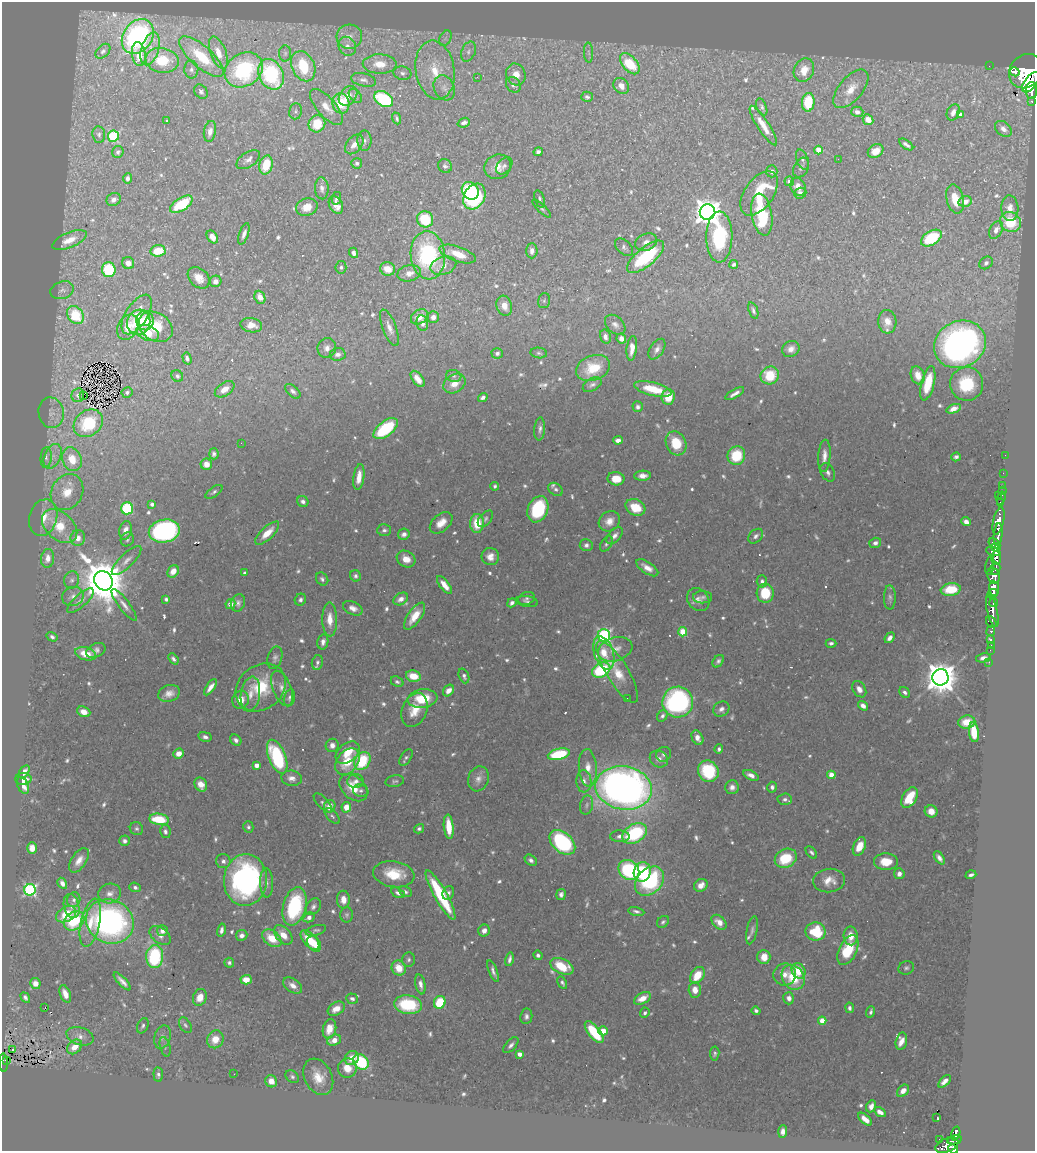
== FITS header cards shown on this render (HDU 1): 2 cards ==
NAXIS1  =                 1033
NAXIS2  =                 1149

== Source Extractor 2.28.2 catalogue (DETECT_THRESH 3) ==
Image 1033 x 1149 px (HDU 1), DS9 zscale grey, 1 PNG px = 1 image px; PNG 1037 x 1153 px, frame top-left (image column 1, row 1149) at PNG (2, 2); each listed source drawn as its Kron ellipse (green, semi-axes under 4 px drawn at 4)
Background 0.644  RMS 0.018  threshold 0.0528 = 3 sigma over >= 5 px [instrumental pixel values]
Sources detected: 777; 2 with non-positive FLUX_AUTO (blend fragments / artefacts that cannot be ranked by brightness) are neither listed nor drawn; of the other 775, the 500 brightest by FLUX_AUTO listed and drawn (275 fainter detections omitted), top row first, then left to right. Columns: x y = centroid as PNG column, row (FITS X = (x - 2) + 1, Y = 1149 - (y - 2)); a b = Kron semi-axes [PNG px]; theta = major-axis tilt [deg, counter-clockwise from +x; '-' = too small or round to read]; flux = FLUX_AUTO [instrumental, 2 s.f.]
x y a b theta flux
138 36 19 14 54 240
349 37 13 12 - 14
445 38 8 5 58 4.1
347 46 10 8 -56 8.1
150 49 17 8 73 14
103 51 9 6 44 3.5
468 52 10 7 67 6
589 52 10 4 -88 3.7
218 53 17 8 -69 17
285 53 8 6 89 3.4
139 54 12 7 -81 29
201 57 28 10 -41 56
162 60 17 12 -11 50
380 64 17 9 -2 24
630 64 12 7 -49 63
303 66 16 11 -65 60
989 66 2 2 - 14
191 70 9 7 -87 4.8
244 70 20 16 34 150
435 70 30 19 -81 49
804 70 12 10 64 21
1026 71 18 15 49 13000
1015 72 5 4 - 750
402 73 9 6 -10 4.5
271 74 16 12 -65 140
516 75 11 9 -67 15
477 77 3 2 - 5.2
364 80 12 6 -13 5.2
1031 82 12 6 52 5600
513 85 8 7 - 4.2
621 86 9 7 -47 10
444 88 13 10 -63 8.6
851 89 23 11 50 20
1031 90 8 5 -89 3600
201 92 8 6 -51 4.2
348 96 11 8 50 12
355 96 8 5 -51 3.2
587 97 6 5 - 3.2
384 99 10 7 -32 91
1032 101 3 3 - 180
808 102 9 6 84 50
341 103 10 8 -79 47
326 107 22 9 -48 17
762 107 9 5 -68 3.2
296 111 8 6 81 3.1
857 112 6 5 - 6.5
953 112 8 6 65 6.2
960 114 4 3 - 5.4
397 118 6 4 -70 2.8
166 120 3 3 - 4.3
868 120 5 5 - 16
464 123 6 4 21 4.8
317 124 9 8 - 37
763 126 23 6 -57 19
1003 129 9 6 -43 6.4
210 131 10 6 80 9.3
99 134 8 6 -83 3.5
113 136 5 5 - 130
364 141 10 7 -89 4.5
354 144 11 7 51 8.8
906 145 8 3 -36 4.3
818 150 4 4 - 34
876 151 8 6 32 16
118 152 6 5 - 3.1
538 152 4 4 - 4.3
838 159 2 2 - 22
248 160 13 7 32 6.9
802 160 11 5 -70 3.8
357 163 5 5 - 3.8
266 165 10 6 78 43
445 166 7 6 - 3.8
504 166 10 6 48 4.7
498 167 14 12 26 16
801 168 10 7 61 4.4
772 171 6 5 - 4.5
128 178 5 4 - 4.4
789 181 5 4 - 6.3
798 187 9 7 -63 13
322 188 11 7 -86 6.4
470 191 9 8 - 91
759 193 25 14 55 69
800 193 6 5 - 5.4
474 197 13 10 60 180
336 198 6 4 77 3
540 199 9 5 -72 3.1
955 199 15 8 -76 25
114 200 7 6 - 6.1
965 201 7 5 13 12
181 204 13 6 33 75
336 205 9 6 -61 15
307 207 11 8 19 19
542 208 12 4 -44 2.9
1010 208 13 8 -86 11
708 212 8 8 - 1600
762 215 21 10 -81 81
425 219 8 8 - 63
1010 222 11 9 -31 52
996 230 9 6 61 7.4
244 234 11 4 71 6.2
212 237 7 5 -56 11
719 237 25 13 90 110
931 238 11 7 32 78
69 240 18 7 23 17
646 242 11 8 22 8.3
624 247 10 6 -44 4.2
158 251 7 6 - 37
532 251 7 5 88 6.5
354 253 5 4 - 5.1
458 254 19 7 -19 31
428 255 24 17 -85 180
646 257 23 9 40 100
128 263 6 6 - 8.8
986 263 7 6 - 4.6
734 264 4 3 - 2.9
443 266 13 9 18 12
341 267 6 5 - 2.8
388 269 7 6 - 23
109 270 7 7 - 73
409 273 12 8 12 14
199 278 12 9 -43 15
215 281 6 5 - 7.9
62 290 12 8 19 5.6
260 297 6 5 - 14
544 301 7 5 75 2.9
504 306 10 7 -73 14
753 310 9 4 -72 3.7
137 314 22 11 57 24
75 315 10 7 -52 56
419 317 9 6 35 16
433 317 6 5 - 7.9
145 320 10 9 - 21
139 322 13 11 64 22
887 322 12 9 -86 12
422 323 8 5 -78 7.3
251 325 11 7 -8 15
615 325 11 8 -43 6.4
128 327 13 10 61 26
156 327 18 14 -33 46
390 328 19 7 -69 9.4
148 333 12 7 -24 29
605 337 7 5 -74 6.3
621 339 5 4 - 6
960 344 27 23 27 560
327 348 10 9 - 8.3
632 348 12 5 84 12
657 349 11 6 56 6.5
791 349 9 7 32 8.6
497 353 6 5 - 4
539 353 8 5 -8 3.1
338 354 8 6 8 6.1
187 358 6 4 -73 4.6
593 368 17 12 21 43
770 375 9 8 - 42
918 375 9 6 -70 14
177 376 6 5 - 3.3
454 376 8 6 -15 3.3
418 379 9 5 -53 12
928 383 18 6 76 37
454 384 12 9 33 17
967 384 17 16 - 62
592 385 10 6 31 4.6
225 389 11 6 34 12
653 389 19 6 -14 37
293 391 9 5 -42 4.4
127 392 5 5 - 3.9
735 394 10 4 31 6.4
78 395 7 6 - 3.6
83 395 3 2 - 43
668 397 8 6 84 26
483 398 5 4 - 4.3
638 407 5 5 - 4
954 409 8 4 19 9.9
51 413 15 12 -77 12
88 423 16 12 39 53
386 429 14 7 38 98
540 429 11 5 85 5
618 440 5 4 - 7.5
241 443 2 2 - 3.2
676 443 12 10 -65 38
214 454 5 4 - 3.7
1005 455 2 2 - 13
53 456 13 8 65 11
736 456 9 8 - 56
824 456 16 6 86 10
956 457 5 4 - 3.4
46 458 10 5 86 4.5
72 459 12 9 -70 32
206 464 5 5 - 11
828 473 10 6 -61 4.8
1003 473 2 2 - 15
643 476 8 5 2 10
359 477 13 5 82 16
616 479 8 6 -10 23
1002 485 2 2 - 15
495 486 4 4 - 3.5
556 489 8 6 -36 3.5
1002 491 2 2 - 19
67 492 19 15 60 31
214 492 10 5 35 3.5
998 495 3 2 - 97
1001 498 6 3 72 42
303 502 6 5 - 5.1
1001 502 3 2 - 33
152 504 3 3 - 5
635 507 10 8 -27 30
127 508 6 6 - 86
538 509 13 10 67 89
43 518 18 14 73 25
485 519 10 5 49 3.3
609 521 11 9 37 12
999 521 14 5 77 2300
966 522 5 4 - 8
441 523 13 8 42 15
477 523 9 7 89 37
60 526 20 13 -41 41
126 530 9 6 77 11
384 530 7 6 - 3.7
164 531 15 11 11 290
267 533 15 6 43 18
404 534 6 5 - 6.4
998 534 11 4 84 1800
615 536 10 6 48 6.1
756 536 8 6 43 4.7
78 538 8 7 - 11
127 539 7 6 - 3.2
875 543 6 5 - 4.2
994 543 6 3 -32 470
606 544 8 5 57 3
586 545 6 6 - 4.2
996 547 4 3 - 400
993 552 8 4 -17 850
490 556 9 8 - 11
48 558 9 6 83 12
996 558 7 5 88 900
406 559 10 7 -31 13
127 561 19 6 44 9.1
990 565 9 3 80 300
647 568 12 6 -34 12
995 569 6 5 - 660
173 571 6 5 - 14
244 573 3 3 - 3
355 576 6 5 - 3.5
993 576 8 6 -73 1600
322 579 7 5 -52 3.5
72 580 9 7 74 4.5
103 581 10 8 -57 6600
762 581 6 5 - 3.8
444 585 10 4 -52 13
994 588 7 5 -85 3200
951 589 10 6 9 38
765 593 9 8 - 44
993 594 6 4 26 1700
73 596 11 9 19 7
703 597 9 6 -2 4.2
527 598 9 6 16 3.5
890 598 12 6 -89 4.4
166 599 4 4 - 3.1
401 599 8 5 32 7.3
300 600 6 5 - 3.8
698 600 12 10 -48 9.9
80 601 17 6 43 7.6
527 602 11 5 -9 3.7
994 602 4 3 - 520
238 603 9 7 68 4.6
512 603 5 4 - 4.7
230 604 5 4 - 8.3
124 605 19 5 -53 7.6
353 608 10 6 -25 7.7
992 611 17 5 -77 2500
415 616 16 6 55 20
330 619 17 7 -89 16
991 622 6 5 - 440
991 631 5 3 - 200
683 632 4 4 - 48
604 636 6 6 - 280
52 637 6 4 -33 3.1
890 638 6 4 51 6.2
991 640 4 3 - 92
323 642 8 5 78 5.6
831 643 5 4 - 3.1
991 645 2 2 - 17
615 649 18 11 17 15
96 650 10 6 25 5.6
990 650 2 2 - 15
604 653 17 9 -71 20
86 654 11 6 -16 21
275 658 11 7 74 5
983 658 7 4 13 5.3
173 659 6 4 -50 3.7
718 661 7 5 54 3.7
317 662 7 5 77 3.8
989 662 2 2 - 9.2
601 670 10 7 29 88
617 672 35 11 -59 36
413 676 7 5 -13 24
464 676 8 5 -68 4.3
940 677 8 8 - 2700
397 682 7 5 -23 3.2
210 687 9 4 54 8.7
261 687 27 22 39 61
282 688 19 9 -68 11
859 689 9 6 -57 8.2
448 690 6 5 - 8.9
905 692 6 5 - 4
169 693 11 8 19 10
250 694 18 9 81 14
289 698 9 5 76 3.6
627 698 2 2 - 2.9
423 699 15 9 6 41
240 700 9 8 - 15
678 702 15 15 - 240
863 706 5 4 - 6.8
721 709 8 7 - 5.8
414 710 18 12 67 22
84 712 7 5 -25 14
662 716 6 4 55 3.7
967 722 8 6 8 22
974 732 10 5 -82 37
205 737 7 4 -11 4.8
697 738 8 5 -62 8.4
236 740 6 5 - 4.7
332 745 7 6 - 6.7
719 749 5 4 - 3.1
348 753 13 9 39 24
179 754 5 5 - 12
559 754 11 5 13 77
664 754 7 7 - 3.9
277 757 18 8 -68 120
406 757 9 5 55 3.4
659 759 9 8 - 8.1
362 761 9 7 55 72
347 762 15 10 52 32
256 765 4 4 - 11
588 768 19 9 -86 17
708 771 11 10 - 68
24 772 7 4 58 5.8
751 775 8 4 -25 6.9
831 775 4 4 - 22
292 778 10 7 -9 8.3
23 779 8 6 1 7.9
478 779 13 10 70 9
356 781 8 7 - 6.3
395 781 9 5 10 3.1
584 781 11 7 -87 8
201 784 7 6 - 12
23 786 9 5 -66 7.8
732 787 7 6 - 6.2
772 787 5 5 - 3.8
353 788 16 11 -42 27
624 788 28 21 -10 870
361 791 8 6 -21 3.8
909 797 11 7 61 43
785 799 7 5 3 4.5
323 803 12 5 -47 3.6
587 805 9 6 76 4
330 806 6 5 - 13
346 807 5 4 - 19
931 811 6 6 - 14
332 816 9 5 -46 2.9
159 819 10 5 -8 54
248 827 6 5 - 2.9
449 827 12 5 -84 29
136 829 7 6 - 3
419 829 5 4 - 3
165 831 6 5 - 3.3
634 833 13 9 30 110
620 836 10 6 0 6.2
124 841 5 5 - 4.6
562 842 15 9 -41 190
859 846 10 6 68 21
32 848 6 5 - 12
811 852 7 4 -50 3
786 858 11 9 26 54
939 858 7 4 -55 5.4
79 860 14 7 56 11
531 860 7 5 -39 4.1
223 861 7 7 - 4.9
886 862 12 8 -1 26
629 870 11 9 -42 120
642 872 10 8 71 100
394 874 21 13 -8 37
899 874 5 5 - 6.6
971 875 5 3 - 3.9
245 880 26 21 85 300
650 881 17 12 46 130
829 881 16 11 6 17
62 883 6 4 -61 5.8
266 883 15 6 -88 6.3
701 885 7 6 - 11
135 887 6 4 -21 3.4
30 890 6 5 - 230
405 892 7 5 -28 3.4
398 893 7 4 -29 4.2
448 893 7 5 71 3.9
110 894 11 10 - 9.1
561 894 5 4 - 4.6
441 895 28 6 -61 100
74 900 7 6 - 4.6
343 900 9 6 -90 12
72 906 12 7 -75 8.2
295 906 19 11 75 120
313 907 9 6 51 4.9
636 911 8 4 -12 3.6
66 914 11 7 29 39
347 915 7 6 - 3
309 917 6 4 30 7.1
74 921 11 8 38 76
110 922 24 21 -26 370
663 922 7 5 43 2.9
719 922 9 6 -43 9.8
90 923 24 9 78 28
221 930 7 4 77 5.3
316 930 10 5 14 3.3
752 930 14 5 79 4.6
162 931 5 5 - 6.7
484 931 6 5 - 8.1
815 932 10 9 - 61
242 935 6 5 - 6.6
283 935 11 7 -49 16
160 936 12 7 -36 8.1
851 936 9 7 -88 15
272 938 11 7 -39 28
310 940 12 6 -47 35
314 944 8 6 -54 29
848 950 16 8 65 57
538 955 5 4 - 3.8
155 956 11 8 88 120
764 957 7 6 - 19
509 959 7 3 78 4
409 960 7 6 - 3.3
229 963 5 5 - 3.6
562 966 12 7 -25 36
399 968 8 7 - 23
906 968 8 6 20 3.4
493 971 11 3 -68 4.9
799 971 8 6 -56 27
697 975 9 6 54 29
785 975 11 11 - 13
793 977 13 10 -56 44
246 980 5 4 - 18
122 981 11 4 -47 7.2
35 983 5 5 - 11
562 983 7 4 -63 2.9
420 984 10 5 -79 6.6
293 985 10 6 -35 8.1
695 990 7 6 - 12
65 994 9 5 -68 11
25 997 5 4 - 3.8
200 997 8 6 67 15
642 998 9 5 28 16
789 998 6 5 - 7.5
352 999 6 5 - 3.7
440 1002 6 5 - 53
408 1005 14 9 -8 76
45 1008 3 2 - 21
850 1008 5 4 - 4.1
336 1009 9 6 31 14
756 1011 4 3 - 3.7
871 1012 6 4 70 3.2
645 1013 5 4 - 3.4
526 1016 8 6 82 4.5
822 1021 4 4 - 26
185 1025 8 5 -57 3
143 1026 8 5 64 3.3
329 1029 10 6 75 18
603 1031 4 4 - 24
594 1032 13 5 -51 70
80 1036 14 8 -18 9.4
162 1037 12 7 73 6.1
215 1039 9 8 - 20
334 1040 7 5 21 15
901 1041 8 5 76 11
511 1045 10 5 47 4.8
75 1047 8 6 44 18
165 1047 10 5 -76 3
12 1050 3 2 - 3.1
715 1053 7 4 81 3
519 1054 4 4 - 9.6
352 1058 7 6 - 16
6 1061 3 2 - 38
361 1062 8 7 - 89
4 1063 9 4 -86 160
347 1068 9 9 - 19
234 1074 2 2 - 3
158 1075 7 4 -86 3.8
292 1077 7 5 -41 3.4
318 1077 19 13 -62 25
271 1081 6 5 - 14
945 1081 8 4 46 7.9
903 1091 7 5 46 8.4
871 1106 6 5 - 7.4
880 1112 6 4 -32 8.7
937 1117 3 2 - 3.8
865 1119 8 4 -41 12
783 1131 6 4 87 6.3
956 1133 7 4 75 300
939 1139 2 2 - 5.8
954 1140 7 4 12 380
947 1145 12 7 23 970
953 1149 5 4 - 600
At the frame edge (FLAGS 8, measured only in part): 3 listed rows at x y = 1026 71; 4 1063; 953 1149
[275 fainter detections neither listed nor drawn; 2 non-positive-flux detections neither listed nor drawn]